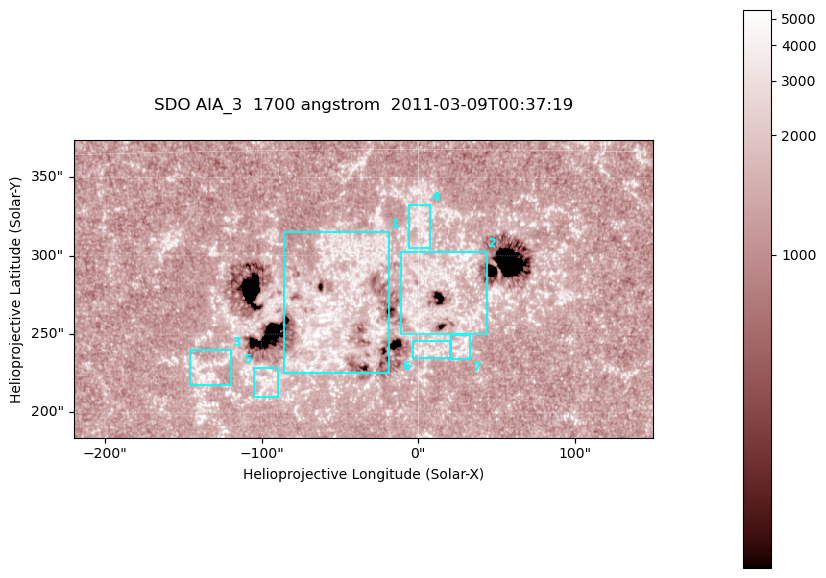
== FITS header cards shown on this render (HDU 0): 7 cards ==
TELESCOP= 'SDO     '           /
INSTRUME= 'AIA_3   '           /
WAVELNTH=                 1700 /
WAVEUNIT= 'angstrom'           /
DATE-OBS= '2011-03-09T00:37:19.712' /
CTYPE1  = 'HPLN-TAN'           /
CTYPE2  = 'HPLT-TAN'           /

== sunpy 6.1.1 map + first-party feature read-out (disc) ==
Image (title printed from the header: SDO AIA_3  1700 angstrom  2011-03-09T00:37:19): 603 x 310 px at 0.613 arcsec/px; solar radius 967 arcsec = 1577 px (partial field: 2.4% of the solar disc is inside the frame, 100% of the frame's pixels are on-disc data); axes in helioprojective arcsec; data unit not stated in the header (colour bar unlabelled)
Pointing: header CRPIX1/2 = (2053.97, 2042.58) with CRVAL1/2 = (0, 0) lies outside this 603 x 310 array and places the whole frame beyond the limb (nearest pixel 1.43 R_sun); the SolarSoft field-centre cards XCEN/YCEN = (-35.17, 278.8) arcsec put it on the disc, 1772 arcsec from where CRPIX/CRVAL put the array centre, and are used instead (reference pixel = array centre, CRVAL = XCEN/YCEN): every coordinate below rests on XCEN/YCEN
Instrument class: DISC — disc imager (sunpy class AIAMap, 1700 A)
Bright regions (active regions / flare kernels): reference = the on-disc median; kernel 5 px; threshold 5 sigma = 1588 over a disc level ~1300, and >= 1.15x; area >= 186 px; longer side >= 4 px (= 2.5 arcsec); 7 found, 7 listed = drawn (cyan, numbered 1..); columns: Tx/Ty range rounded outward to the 2 arcsec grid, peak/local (2 s.f.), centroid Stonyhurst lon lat
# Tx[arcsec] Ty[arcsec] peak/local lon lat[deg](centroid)
1 -86..-18 224..316 3.2 -3 +9
2 -12..44 250..304 3.2 +1 +9
3 -146..-118 216..240 3.6 -8 +6
4 -6..8 304..332 3.1 +0 +12
5 -106..-88 208..230 3.1 -6 +6
6 -4..22 234..246 3.1 +0 +7
7 20..34 234..250 3.6 +2 +7